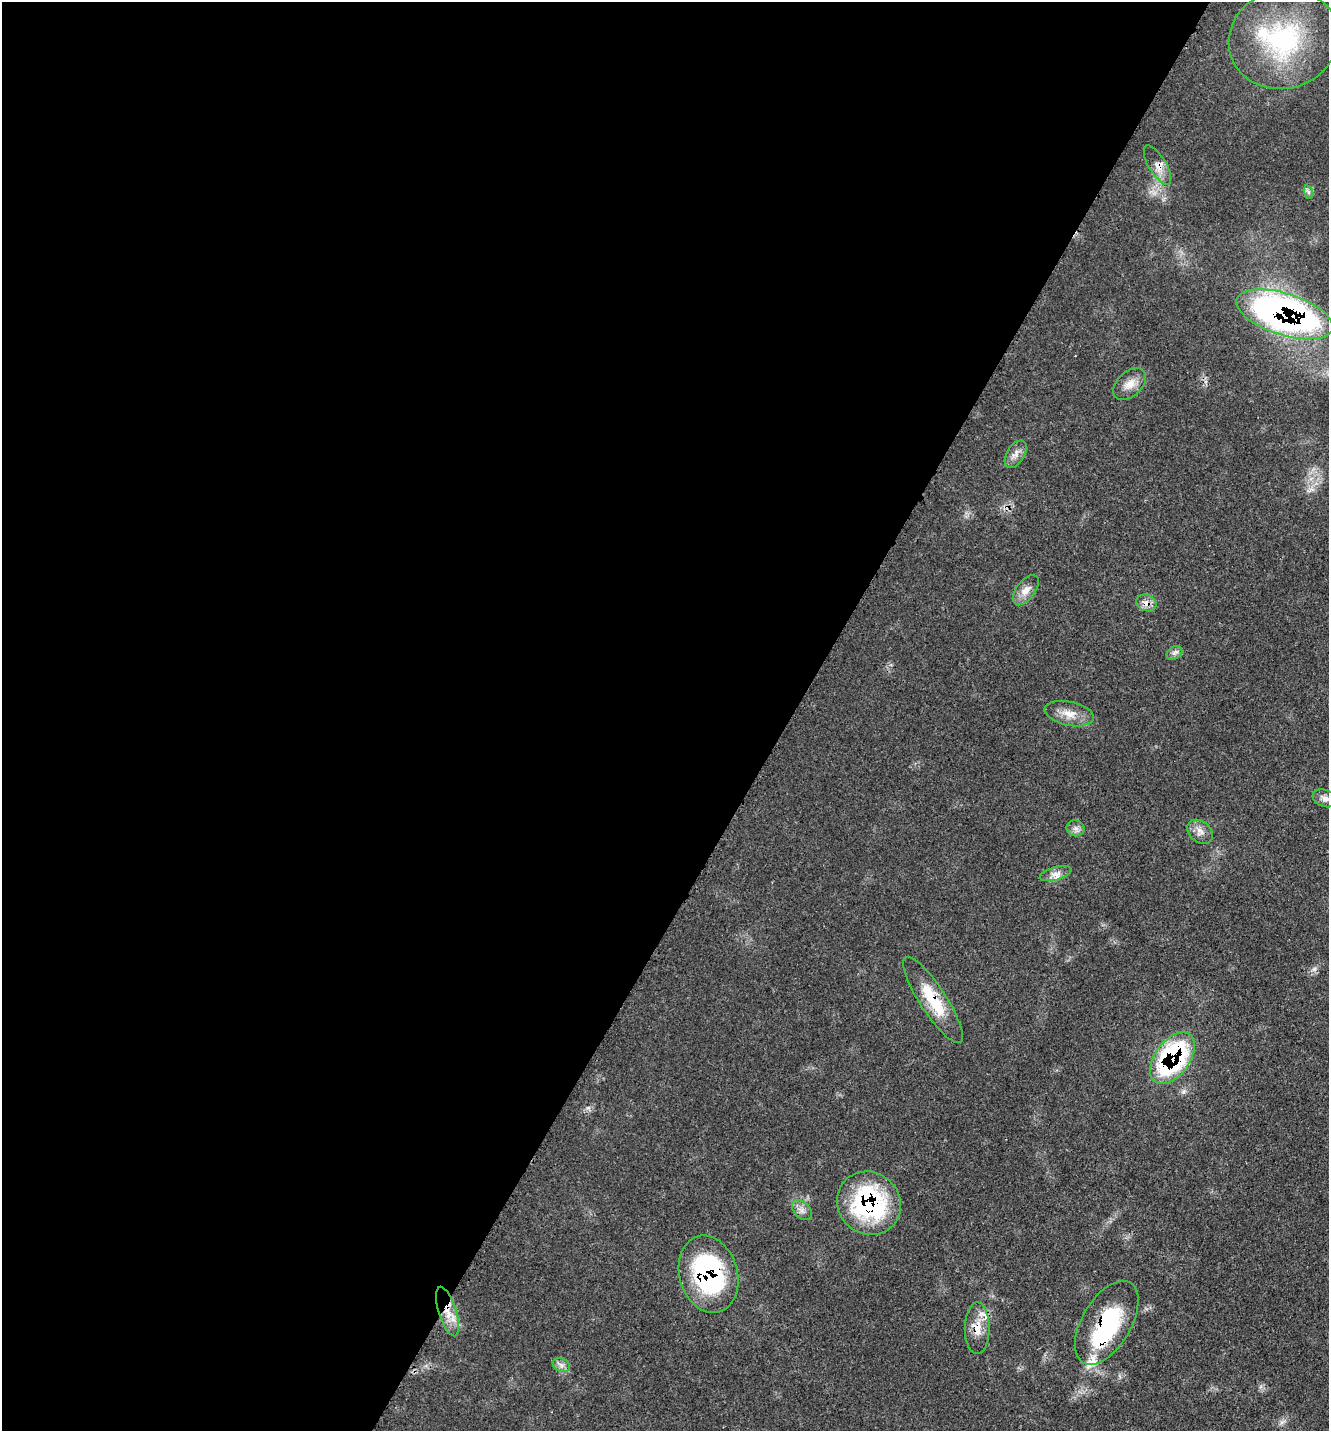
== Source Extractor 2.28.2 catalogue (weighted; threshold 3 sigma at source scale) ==
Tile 5 of 4 x 4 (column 1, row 2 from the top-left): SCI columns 236-1562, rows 2956-4384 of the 5919 x 5911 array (HDU 1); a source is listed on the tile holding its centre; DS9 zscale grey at full resolution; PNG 1331 x 1433 px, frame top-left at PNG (2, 2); each listed source drawn as its Kron ellipse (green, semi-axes under 4 px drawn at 4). Shown black and unused: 60% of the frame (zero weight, under 3 of 4 exposures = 9% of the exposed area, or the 3 px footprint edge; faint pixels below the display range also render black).
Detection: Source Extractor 2.28.2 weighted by HDU 2 'WHT'; one run over the whole footprint, this tile lists its part. Background 0.0616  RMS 0.0036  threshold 0.0161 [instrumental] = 3 sigma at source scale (4.5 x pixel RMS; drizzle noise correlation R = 1.50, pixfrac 1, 0.05/0.05 arcsec/px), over >= 5 px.
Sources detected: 28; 1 inside a brighter object's white glare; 1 cosmic-ray / hot-pixel residue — neither listed nor drawn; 3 inside a brighter listed object's ellipse — not listed separately; the other 23 listed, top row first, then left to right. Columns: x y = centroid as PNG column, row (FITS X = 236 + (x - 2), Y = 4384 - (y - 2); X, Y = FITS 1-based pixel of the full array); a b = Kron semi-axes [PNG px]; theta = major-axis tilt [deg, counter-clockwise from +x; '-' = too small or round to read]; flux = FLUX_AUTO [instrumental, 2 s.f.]
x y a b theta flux
1284 39 55 49 17 53
1158 165 22 9 -60 3.7
1308 192 7 4 -71 0.75
1284 314 50 21 -18 170
1130 384 19 12 43 4.3
1016 454 15 8 58 2.7
1026 590 17 9 53 3.5
1146 603 10 8 -22 2.8
1174 653 8 6 34 1.3
1069 714 25 12 -12 5.5
1325 798 13 8 -19 2.1
1076 828 9 8 - 1.6
1200 832 14 10 -39 2.9
1055 874 16 6 16 2.4
933 1000 50 13 -57 15
1172 1058 29 17 54 62
869 1203 33 31 -42 50
802 1210 12 8 -45 2.1
708 1274 39 29 -74 53
447 1312 26 9 -73 6.9
1107 1323 46 24 59 34
977 1328 26 12 90 6.2
561 1365 9 6 -22 1.6
Overlapping masked pixels (flux is a lower limit): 10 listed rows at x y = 1158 165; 1284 314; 1146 603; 933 1000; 1172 1058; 869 1203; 708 1274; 447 1312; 1107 1323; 977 1328
Unlisted compact peaks at least as high as the median listed source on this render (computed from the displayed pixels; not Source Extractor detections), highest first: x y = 1314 969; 588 1108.